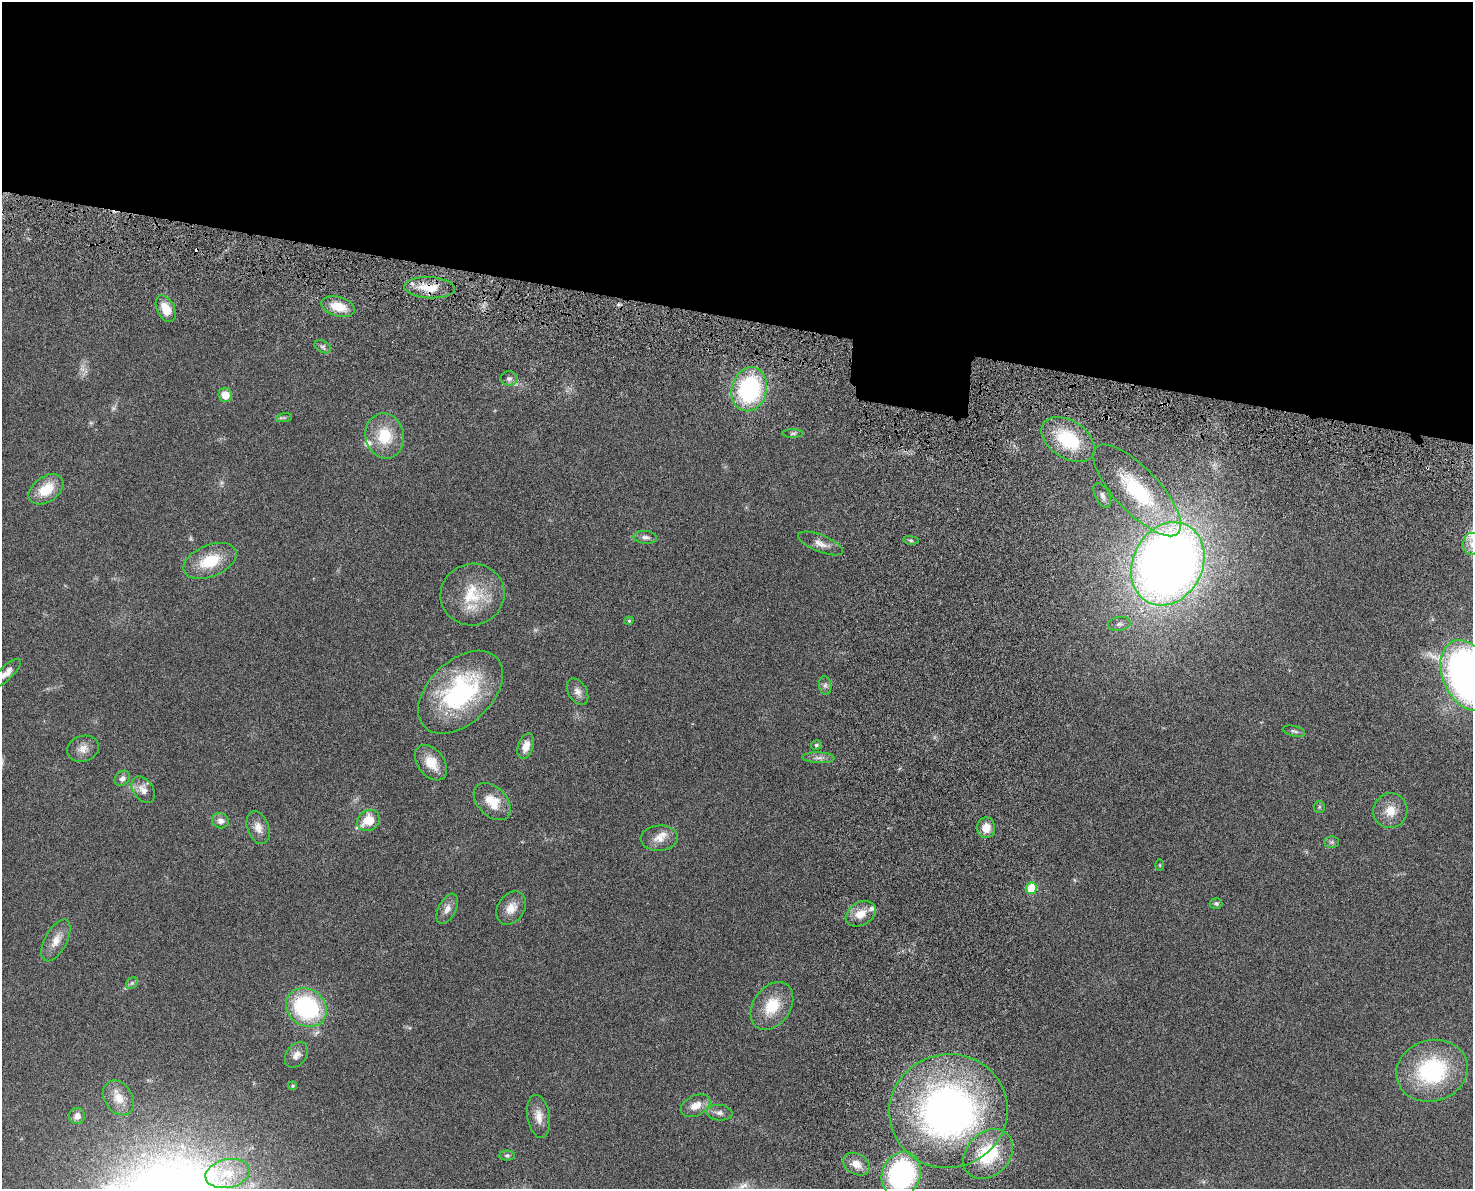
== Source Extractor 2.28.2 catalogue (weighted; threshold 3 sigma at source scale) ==
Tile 2 of 3 x 4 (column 2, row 1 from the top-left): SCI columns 1665-3135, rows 3641-4827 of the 4909 x 4905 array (HDU 1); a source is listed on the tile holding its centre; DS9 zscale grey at full resolution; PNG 1475 x 1191 px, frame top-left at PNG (2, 2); each listed source drawn as its Kron ellipse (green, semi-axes under 4 px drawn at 4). Shown black and unused: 27% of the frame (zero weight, under 4 of 8 exposures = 6% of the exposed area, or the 3 px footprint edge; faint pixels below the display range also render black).
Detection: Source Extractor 2.28.2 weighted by HDU 2 'WHT'; one run over the whole footprint, this tile lists its part. Background 0.0272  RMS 0.0022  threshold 0.00916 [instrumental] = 3 sigma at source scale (4.09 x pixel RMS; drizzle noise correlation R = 1.36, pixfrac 0.8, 0.05/0.05 arcsec/px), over >= 5 px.
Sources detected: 73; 1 too faint to see at this stretch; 1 cosmic-ray / hot-pixel residue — neither listed nor drawn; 2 inside a brighter listed object's ellipse — not listed separately; the other 69 listed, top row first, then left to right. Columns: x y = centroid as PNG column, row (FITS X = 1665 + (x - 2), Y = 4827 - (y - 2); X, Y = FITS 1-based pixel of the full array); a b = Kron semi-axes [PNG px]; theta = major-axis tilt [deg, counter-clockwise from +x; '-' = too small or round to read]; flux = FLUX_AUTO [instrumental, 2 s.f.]
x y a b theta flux
429 288 25 10 -3 4.5
338 306 17 9 -16 4
166 309 14 8 -64 3.4
323 347 9 5 -29 0.6
509 378 8 7 - 0.77
749 389 22 17 75 26
225 395 7 7 - 2.5
284 418 8 4 9 0.41
793 433 10 4 1 0.44
385 436 23 19 -78 7.1
1068 439 29 18 -34 11
46 489 19 12 35 5.3
1137 490 59 22 -47 19
1102 496 13 7 -64 0.88
645 537 12 6 -5 0.82
911 540 8 4 -8 0.38
820 543 24 8 -22 1.8
1472 544 11 8 85 1.6
210 561 28 15 22 7
1168 564 43 35 63 220
472 595 32 30 15 9.3
629 621 4 4 - 0.25
1119 624 11 7 9 0.8
6 673 19 7 44 1.6
1467 675 37 24 -66 98
825 685 9 6 -82 0.61
460 692 50 31 44 28
578 692 14 9 -59 1.3
1294 731 11 5 -14 0.53
816 745 5 5 - 0.38
526 746 13 7 70 2.2
83 749 16 13 17 1.8
818 758 16 5 -2 1
431 763 20 13 -51 3.9
122 778 8 6 46 0.8
143 790 14 10 -53 1.9
492 802 22 14 -45 4.6
1319 807 6 5 - 0.34
1390 811 17 17 - 3.3
368 820 12 10 34 4.8
220 821 8 7 - 1.2
258 828 17 10 -70 1.9
986 828 10 9 - 2.3
659 838 19 13 4 2.6
1332 842 7 6 - 0.48
1160 865 5 3 - 0.17
1031 888 6 5 - 6
1216 903 6 5 - 0.43
511 908 18 13 56 2.6
447 909 16 8 62 1.5
861 914 16 11 29 3
56 940 23 11 62 2.5
132 983 6 5 - 0.43
772 1006 26 18 56 6.3
306 1008 21 18 -38 26
296 1055 14 10 52 1.4
1432 1071 36 30 16 22
292 1086 4 4 - 0.36
118 1098 19 14 -56 3
695 1106 16 10 25 2.4
948 1111 59 57 15 97
719 1113 13 8 -6 1
77 1116 8 8 - 1.3
539 1116 21 11 -81 2.4
988 1154 28 21 46 11
507 1155 8 5 0 0.37
856 1164 14 10 -30 2.2
228 1173 22 14 11 4.7
901 1175 23 19 69 36
Overlapping masked pixels (flux is a lower limit): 1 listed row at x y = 429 288
Isophote crosses this tile's border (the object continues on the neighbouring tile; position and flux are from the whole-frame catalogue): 4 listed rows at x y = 1472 544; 6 673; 1467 675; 901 1175